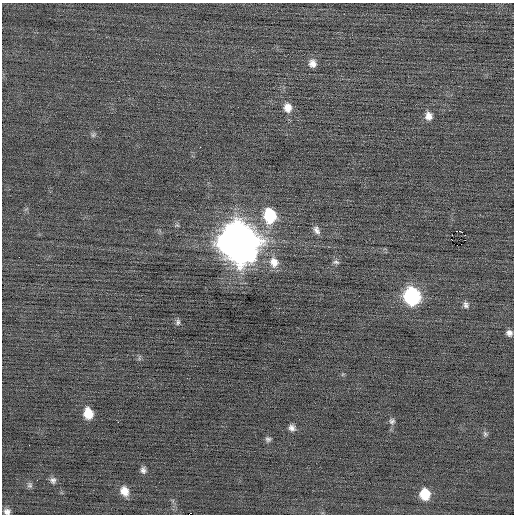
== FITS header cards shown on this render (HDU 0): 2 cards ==
NAXIS1  =                  512 / Axis length
NAXIS2  =                  512 / Axis length

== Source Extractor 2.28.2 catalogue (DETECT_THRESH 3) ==
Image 512 x 512 px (HDU 0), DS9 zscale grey, 1 PNG px = 1 image px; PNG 516 x 516 px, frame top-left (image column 1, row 512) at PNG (2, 3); no overlay
Background -0.0168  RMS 0.67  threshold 2.01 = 3 sigma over >= 5 px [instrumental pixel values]
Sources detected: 34; all 34 listed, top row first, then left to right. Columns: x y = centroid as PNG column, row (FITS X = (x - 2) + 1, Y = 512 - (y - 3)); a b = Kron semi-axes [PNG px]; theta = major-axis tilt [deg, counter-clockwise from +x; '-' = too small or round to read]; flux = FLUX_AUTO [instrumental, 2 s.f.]
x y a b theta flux
312 63 11 10 - 310
288 108 12 10 -78 440
429 116 10 8 -82 330
93 135 8 6 45 100
200 147 3 2 - 36
270 216 14 11 -78 2400
177 225 6 5 - 75
316 230 11 7 -61 220
456 231 2 2 - 42
460 231 3 2 - 910
465 235 2 2 - 1000
451 239 3 2 - 550
238 242 17 14 -62 130000
461 244 2 2 - 63
19 257 2 2 - 36
274 262 15 12 -75 570
336 262 10 5 -6 110
412 296 11 10 - 6900
466 305 9 7 -75 160
178 322 8 5 77 110
509 333 7 6 - 200
88 413 9 7 -76 870
392 421 8 7 - 130
292 428 8 7 - 200
485 434 8 6 -57 100
268 439 7 6 - 110
29 445 2 2 - 93
143 470 8 6 -72 160
53 480 8 7 - 160
30 485 8 7 - 120
124 491 11 8 -65 470
425 494 10 9 - 1200
7 511 7 6 - 190
189 514 2 2 - 210
At the frame edge (FLAGS 8, measured only in part): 2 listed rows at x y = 7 511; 189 514